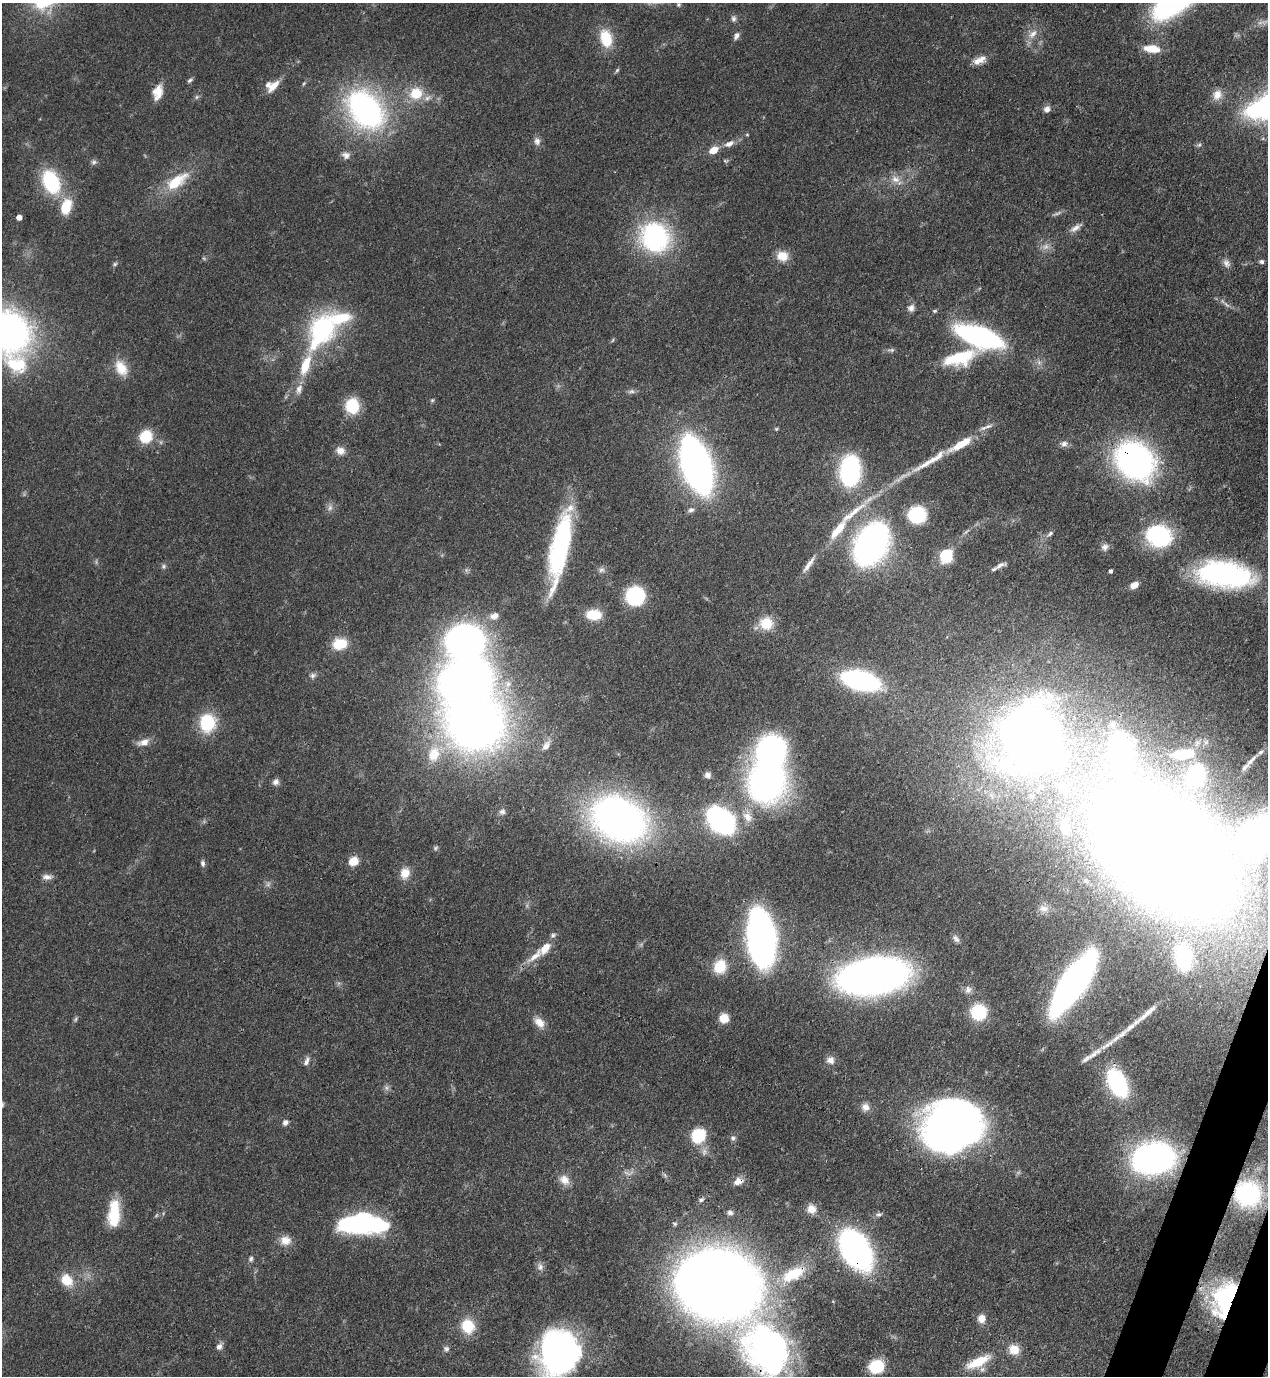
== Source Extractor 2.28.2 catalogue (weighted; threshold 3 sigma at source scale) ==
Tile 6 of 4 x 4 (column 2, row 2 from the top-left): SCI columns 1619-2884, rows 2791-4164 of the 5638 x 5579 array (HDU 1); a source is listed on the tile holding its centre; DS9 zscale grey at full resolution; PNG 1270 x 1378 px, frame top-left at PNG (2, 3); no overlay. Shown black and unused: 2% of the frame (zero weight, under 3 of 4 exposures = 7% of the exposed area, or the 3 px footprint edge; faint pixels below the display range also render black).
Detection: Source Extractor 2.28.2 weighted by HDU 2 'WHT'; one run over the whole footprint, this tile lists its part. Background 0.0513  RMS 0.0033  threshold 0.0147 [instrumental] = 3 sigma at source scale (4.5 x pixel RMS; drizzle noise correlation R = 1.50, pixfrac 1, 0.05/0.05 arcsec/px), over >= 5 px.
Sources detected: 183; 4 too faint to see at this stretch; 8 inside a brighter object's white glare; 3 long thin detections or spike segments (spike, bleed or trail) — not listed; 10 inside a brighter listed object's ellipse — not listed separately; the other 158 listed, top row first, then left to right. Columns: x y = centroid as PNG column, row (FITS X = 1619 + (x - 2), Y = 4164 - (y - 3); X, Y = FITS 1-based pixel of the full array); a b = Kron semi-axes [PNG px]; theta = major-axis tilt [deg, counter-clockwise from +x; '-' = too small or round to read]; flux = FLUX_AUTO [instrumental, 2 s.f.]
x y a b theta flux
678 4 6 6 - 0.62
733 19 8 7 - 0.99
1033 34 16 9 45 3
736 36 10 6 62 1.3
606 38 21 13 -77 9.8
1152 49 16 8 -8 6.6
977 61 15 9 22 2.8
617 70 7 4 45 0.5
190 80 7 5 33 0.69
273 86 17 8 46 3.9
158 92 19 11 76 4.5
416 93 19 17 27 8.7
1217 95 14 11 64 3.2
197 97 6 6 - 0.63
1047 109 8 7 - 1.6
365 110 30 20 -50 110
747 135 5 3 - 0.3
537 141 11 8 -72 1.6
729 144 12 7 23 2.3
714 150 8 6 30 4.6
346 155 11 9 -17 1.8
725 161 7 4 -24 0.54
94 162 8 6 5 0.91
895 179 13 9 -23 3
177 181 34 14 35 12
51 182 23 15 -64 27
66 207 18 11 71 8.9
1057 213 12 4 22 0.9
19 217 4 4 - 2.8
1076 228 18 6 34 1.9
655 237 32 29 -62 48
782 256 13 12 - 4.9
1261 262 6 5 - 0.86
1226 263 12 9 -58 1.8
115 264 6 5 - 0.6
911 308 10 9 - 1.7
934 311 6 4 2 0.51
322 330 47 28 61 44
8 331 33 29 -40 160
979 336 34 13 -19 100
613 340 6 3 70 0.38
959 358 44 17 17 16
17 364 33 23 -20 17
121 368 23 14 -60 6.1
299 389 16 8 71 2.5
631 391 10 6 4 1
432 400 6 5 - 0.45
352 406 16 14 -84 11
988 426 14 5 19 1.5
146 436 12 10 47 11
1064 444 11 7 7 1.4
960 445 31 9 29 8.6
340 451 11 9 -27 2.6
1135 460 31 25 -45 120
696 465 36 16 -71 250
850 471 24 16 86 52
330 507 9 6 75 1.3
691 510 9 7 20 1.2
917 515 12 11 - 27
835 533 13 9 49 4.1
1050 533 9 5 38 0.91
1159 536 23 19 -29 33
871 544 26 17 61 180
560 546 69 15 78 59
1105 547 10 9 - 1.5
946 556 13 11 89 12
1000 565 17 6 25 1.8
164 566 7 5 -88 0.74
807 566 18 7 51 2.4
601 570 8 7 - 1.1
1111 571 4 3 - 0.75
1225 574 58 26 -7 64
1134 585 9 6 28 2.7
635 596 12 11 - 38
594 615 14 9 -2 9.5
494 616 11 8 17 2.4
766 623 16 14 -11 7.3
339 644 15 11 10 8.6
313 675 9 6 28 1.1
861 680 33 16 -14 63
475 722 42 38 6 280
207 723 20 17 85 15
1030 737 48 45 73 410
144 742 16 8 16 2.9
546 745 15 9 55 2.3
1121 750 23 14 -85 80
434 754 24 17 70 11
1183 754 22 10 5 8.6
708 775 7 7 - 1.3
1196 775 13 9 78 47
766 781 32 30 69 130
276 782 9 8 - 1.4
1064 788 13 10 -20 2.7
1032 796 7 6 - 0.91
502 812 9 7 10 1.1
748 817 16 11 -55 4.1
619 819 41 30 -29 200
721 821 18 12 -43 100
1065 826 17 8 -76 2.7
1259 834 88 42 32 55
436 848 7 5 39 0.59
1164 851 89 61 -37 990
353 861 9 8 - 5
203 863 8 5 -78 0.99
405 873 14 11 70 4
47 877 13 7 -2 1.8
268 884 9 3 59 0.75
1044 909 15 11 -15 3.3
762 939 46 22 -84 140
956 939 12 7 -52 1.3
536 955 32 10 42 5.8
1183 958 20 14 -84 19
720 967 16 14 66 8.3
872 976 43 23 9 260
1073 983 46 15 55 220
968 990 11 9 67 1.7
978 1012 13 13 - 18
1146 1014 51 6 40 5.5
724 1018 8 8 - 6.2
75 1019 8 4 70 0.6
539 1022 15 10 -47 3.5
1093 1054 29 6 37 3.4
830 1060 11 9 -13 1.9
306 1061 13 6 66 1.4
1117 1083 20 11 -63 53
386 1088 7 6 - 0.94
865 1107 11 10 - 2.1
285 1122 7 6 - 1.3
951 1127 41 33 26 280
698 1135 11 10 - 19
733 1138 8 7 - 0.98
1153 1158 24 17 5 170
564 1180 15 11 -40 3.3
738 1181 12 9 25 2.6
1248 1194 20 19 - 42
701 1200 9 6 25 0.95
811 1209 10 10 - 3.2
730 1213 9 7 -13 1
114 1214 29 12 87 13
879 1214 8 6 9 0.82
358 1223 40 21 6 45
285 1240 15 12 3 3.7
856 1250 29 19 -58 110
251 1259 8 6 72 0.84
540 1267 11 8 87 1.5
793 1274 38 17 27 14
67 1280 14 11 -44 6.9
718 1285 61 50 -16 550
1224 1299 36 20 69 39
981 1318 11 10 - 2.7
468 1326 15 13 -68 10
219 1347 8 7 - 1.5
446 1349 8 7 - 1.1
767 1350 68 51 -59 110
1014 1350 12 11 - 5
558 1353 35 32 73 130
978 1362 32 11 26 9.5
876 1366 13 11 19 14
Overlapping masked pixels (flux is a lower limit): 10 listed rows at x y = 1135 460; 1164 851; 872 976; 738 1181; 1248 1194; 856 1250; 793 1274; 718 1285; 1224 1299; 767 1350
Isophote crosses this tile's border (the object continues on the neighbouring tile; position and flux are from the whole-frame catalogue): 4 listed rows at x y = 8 331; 1259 834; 767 1350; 558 1353